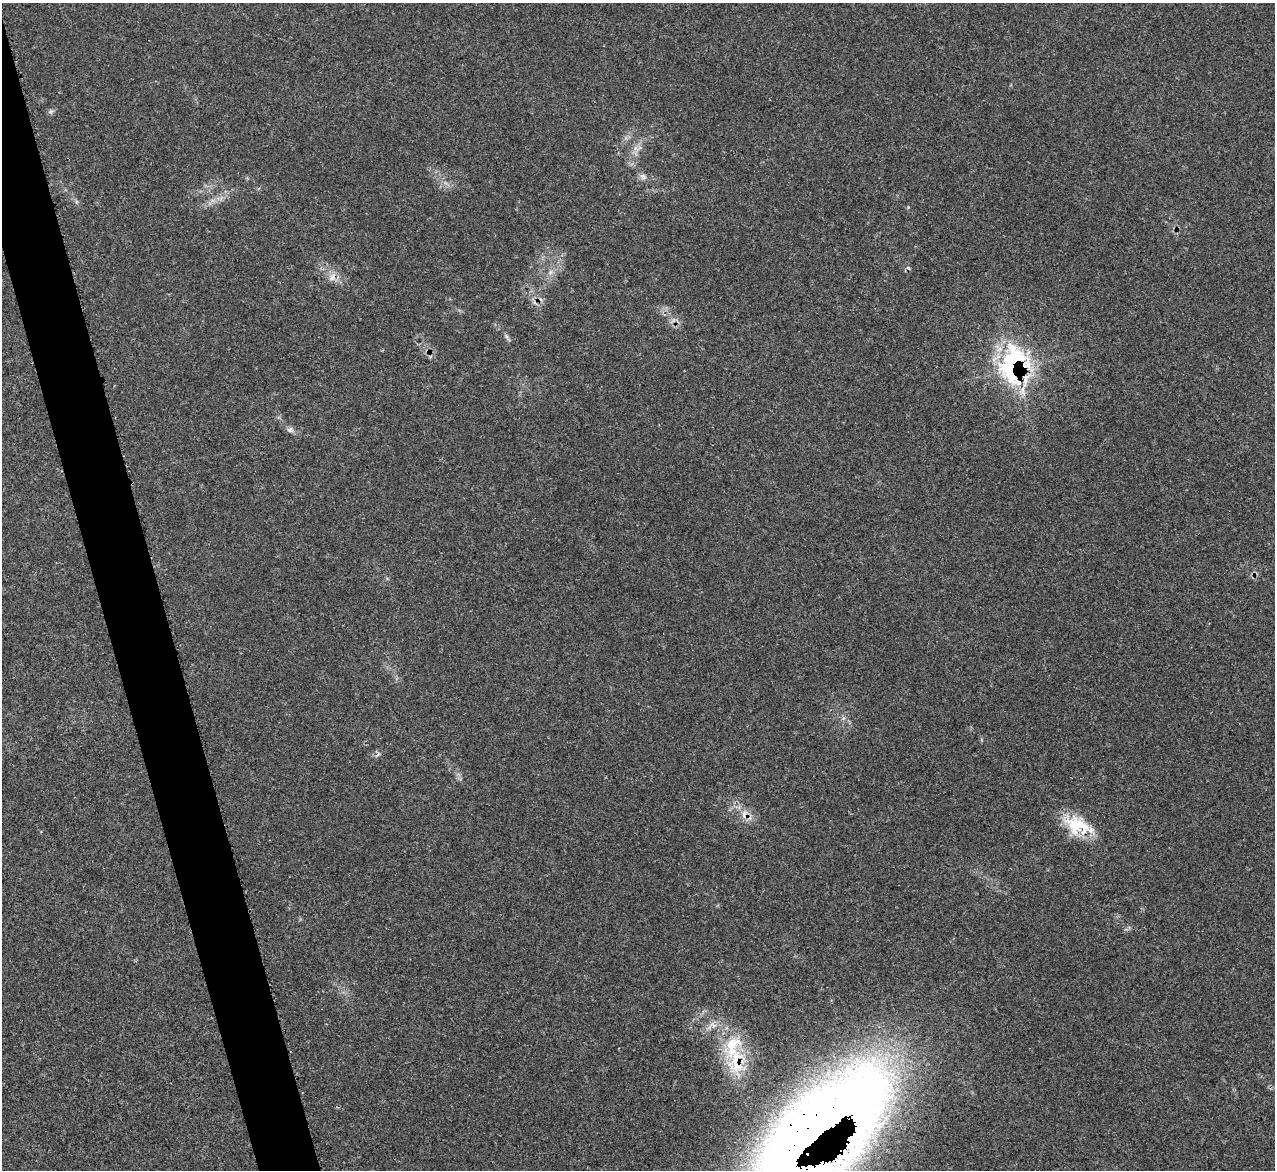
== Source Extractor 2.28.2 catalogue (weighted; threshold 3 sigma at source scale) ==
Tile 11 of 4 x 4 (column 3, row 3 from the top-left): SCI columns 2562-3834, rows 1436-2603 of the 5114 x 5093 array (HDU 1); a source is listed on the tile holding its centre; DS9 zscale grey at full resolution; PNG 1277 x 1172 px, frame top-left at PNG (2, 3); no overlay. Shown black and unused: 4% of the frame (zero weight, under 3 of 5 exposures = <1% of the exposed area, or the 3 px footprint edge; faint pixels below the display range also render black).
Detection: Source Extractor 2.28.2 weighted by HDU 2 'WHT'; one run over the whole footprint, this tile lists its part. Background 0.0168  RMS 0.0029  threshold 0.0128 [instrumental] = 3 sigma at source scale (4.5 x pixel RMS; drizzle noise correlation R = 1.50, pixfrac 1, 0.05/0.05 arcsec/px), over >= 5 px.
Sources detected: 21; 3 cosmic-ray / hot-pixel residue — not listed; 5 inside a brighter listed object's ellipse — not listed separately; the other 13 listed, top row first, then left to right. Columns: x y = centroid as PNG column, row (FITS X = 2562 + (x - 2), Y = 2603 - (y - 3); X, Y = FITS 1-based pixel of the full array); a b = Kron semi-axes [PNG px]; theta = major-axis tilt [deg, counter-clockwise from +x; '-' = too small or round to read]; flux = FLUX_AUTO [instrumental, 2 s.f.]
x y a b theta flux
51 111 8 3 19 0.56
643 176 10 7 -33 1.2
550 272 9 6 69 1.2
332 277 13 8 57 2
673 320 7 4 71 0.69
507 337 14 4 -54 0.75
1013 364 52 27 77 40
290 430 10 8 -4 1
378 754 11 3 41 0.48
1076 825 31 25 -44 11
713 1025 10 6 -50 1.5
737 1061 46 26 84 16
817 1133 152 60 45 630
Overlapping masked pixels (flux is a lower limit): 4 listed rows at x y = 1013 364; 1076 825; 737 1061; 817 1133
Isophote crosses this tile's border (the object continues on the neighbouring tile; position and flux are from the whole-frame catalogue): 1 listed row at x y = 817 1133
Unlisted compact peaks at least as high as the median listed source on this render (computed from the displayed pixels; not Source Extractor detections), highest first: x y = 908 207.